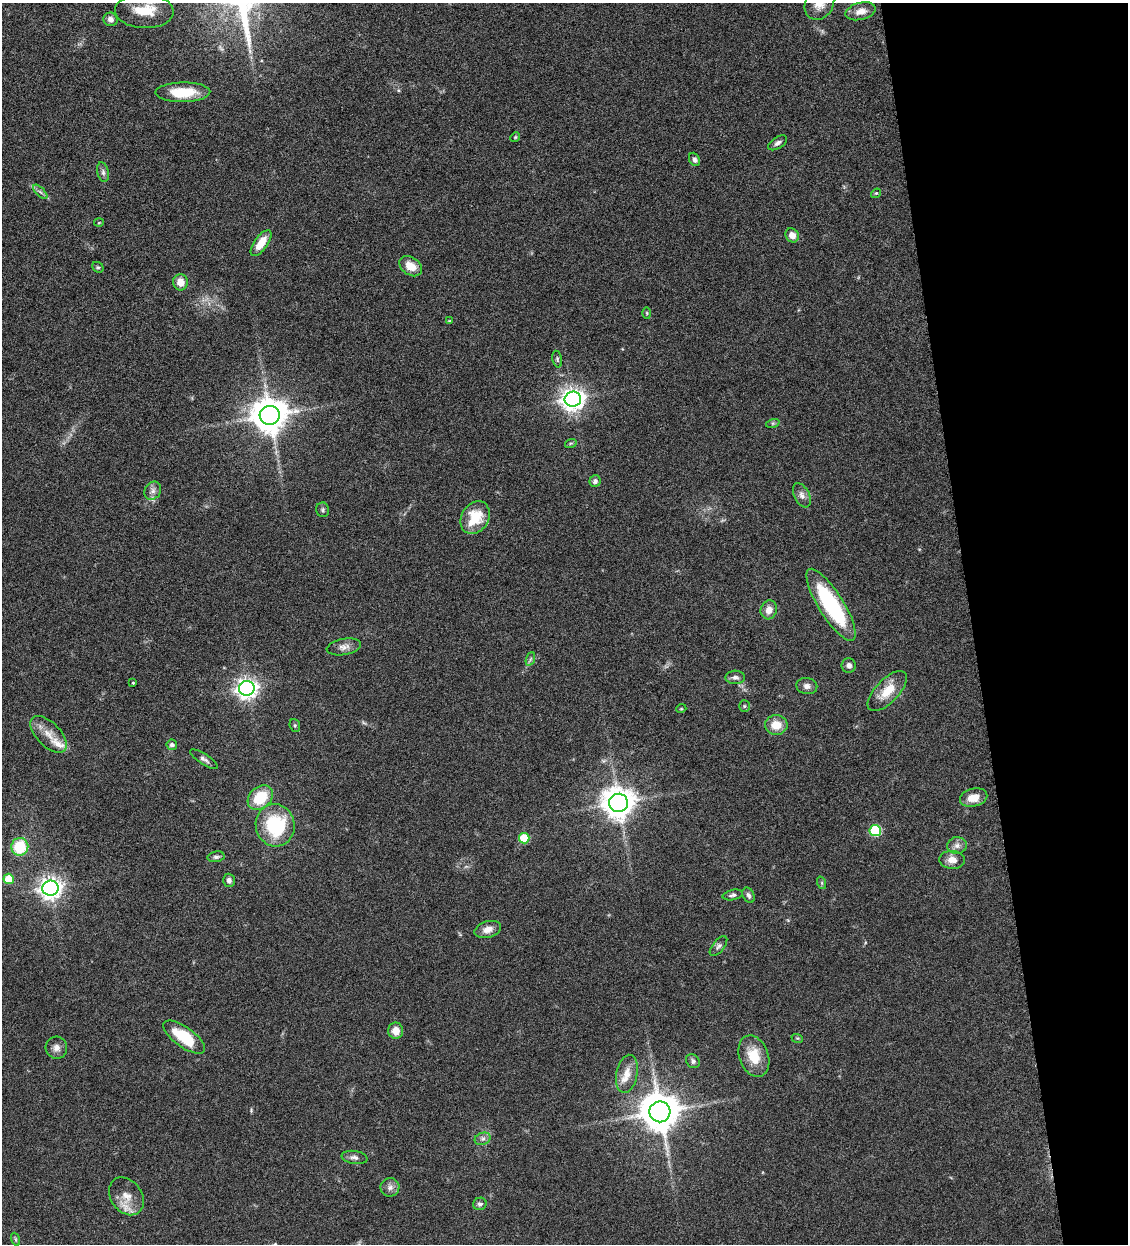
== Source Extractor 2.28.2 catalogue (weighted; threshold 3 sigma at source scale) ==
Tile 12 of 4 x 4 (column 4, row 3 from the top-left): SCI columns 3639-4764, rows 1245-2486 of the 4909 x 4973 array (HDU 1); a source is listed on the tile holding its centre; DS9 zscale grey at full resolution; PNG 1130 x 1246 px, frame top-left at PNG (2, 3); each listed source drawn as its Kron ellipse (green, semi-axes under 4 px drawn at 4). Shown black and unused: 14% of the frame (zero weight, under 4 of 8 exposures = <1% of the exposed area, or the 3 px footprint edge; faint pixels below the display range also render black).
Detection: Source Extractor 2.28.2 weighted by HDU 2 'WHT'; one run over the whole footprint, this tile lists its part. Background 0.0434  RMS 0.0037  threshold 0.0151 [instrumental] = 3 sigma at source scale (4.09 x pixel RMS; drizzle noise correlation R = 1.36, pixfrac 0.8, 0.05/0.05 arcsec/px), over >= 5 px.
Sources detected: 82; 2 too faint to see at this stretch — neither listed nor drawn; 2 inside a brighter listed object's ellipse — not listed separately; the other 78 listed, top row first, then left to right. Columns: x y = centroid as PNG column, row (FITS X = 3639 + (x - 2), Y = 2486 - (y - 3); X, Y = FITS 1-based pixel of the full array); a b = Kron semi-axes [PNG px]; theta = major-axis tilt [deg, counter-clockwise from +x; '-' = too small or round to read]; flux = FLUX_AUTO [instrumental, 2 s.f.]
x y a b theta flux
819 3 17 14 60 4.5
144 11 29 17 -2 10
861 11 15 8 14 2.9
111 19 7 6 - 1.7
183 92 27 10 1 10
515 137 5 4 - 0.4
778 143 10 5 32 1.1
694 159 7 5 -66 1
103 172 10 5 -76 1.1
40 192 9 3 -45 0.77
876 193 5 4 - 0.37
99 223 5 3 - 0.33
792 235 7 6 - 2.5
261 243 15 7 55 5.2
411 266 12 9 -35 4.3
98 267 6 5 - 0.55
180 282 8 7 - 3.6
647 313 6 4 -89 0.36
449 321 3 3 - 0.27
557 359 8 4 -77 0.6
573 399 8 7 - 250
270 415 10 9 - 770
773 423 7 4 18 0.54
571 443 6 3 17 0.42
595 481 6 5 - 1
153 491 9 8 - 1.5
802 495 13 7 -63 1.7
323 510 7 6 - 0.69
475 518 17 13 58 10
831 605 42 12 -58 34
769 610 9 8 - 2.7
344 647 17 8 10 2.1
530 659 7 4 70 0.64
849 665 7 7 - 1.3
735 677 10 6 -2 1.2
133 683 3 3 - 0.3
807 686 10 8 -10 1.7
247 688 8 7 - 200
887 691 25 11 46 6.7
744 706 5 5 - 0.51
681 709 5 3 - 0.31
295 725 6 5 - 0.54
776 725 11 10 - 4.9
49 734 23 12 -46 4.9
172 745 5 5 - 1.2
204 759 16 5 -33 1.3
974 797 14 9 14 4.3
260 798 14 10 41 11
619 803 9 9 - 580
275 825 21 19 -78 22
875 830 5 5 - 24
524 838 5 5 - 14
957 845 10 8 2 1.7
20 847 9 8 - 14
216 857 8 5 11 0.92
952 860 13 9 -5 3.2
9 879 5 5 - 9.1
229 880 6 6 - 1.1
822 883 6 4 -72 0.46
50 888 8 7 - 230
733 895 10 5 12 0.96
748 895 8 5 -64 0.96
488 929 13 8 16 2.7
718 946 12 6 51 1.1
396 1031 8 7 - 3.5
184 1037 24 10 -36 13
797 1038 6 3 -17 0.38
56 1048 11 10 - 1.9
754 1056 21 14 -70 7.9
693 1061 7 6 - 0.97
627 1074 19 10 79 4.3
660 1112 10 10 - 990
483 1139 8 6 20 1.2
354 1157 13 6 -9 1.4
390 1187 9 9 - 1.8
126 1196 20 15 -54 5.4
480 1204 7 6 - 0.98
15 1239 6 4 -71 0.54
Isophote crosses this tile's border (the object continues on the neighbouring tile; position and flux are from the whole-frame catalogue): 2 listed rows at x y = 819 3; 144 11